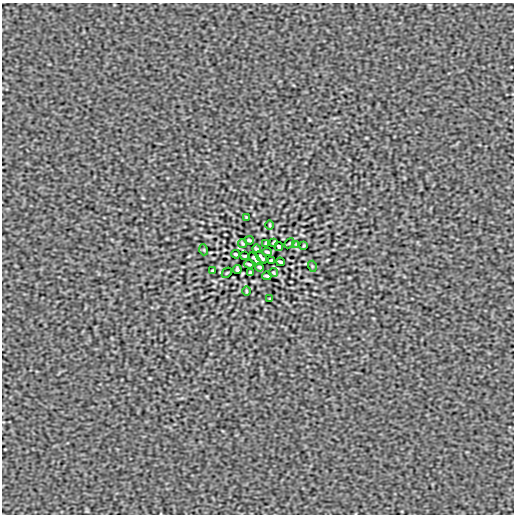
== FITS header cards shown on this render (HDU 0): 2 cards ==
NAXIS1  =                  512
NAXIS2  =                  512

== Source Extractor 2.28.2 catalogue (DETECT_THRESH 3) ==
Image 512 x 512 px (HDU 0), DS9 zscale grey, 1 PNG px = 1 image px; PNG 516 x 516 px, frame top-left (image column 1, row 512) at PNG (2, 3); each listed source drawn as its Kron ellipse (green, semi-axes under 4 px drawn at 4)
Background -1.50e-08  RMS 1.9e-06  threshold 5.64e-06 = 3 sigma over >= 5 px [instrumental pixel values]
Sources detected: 30; all 30 listed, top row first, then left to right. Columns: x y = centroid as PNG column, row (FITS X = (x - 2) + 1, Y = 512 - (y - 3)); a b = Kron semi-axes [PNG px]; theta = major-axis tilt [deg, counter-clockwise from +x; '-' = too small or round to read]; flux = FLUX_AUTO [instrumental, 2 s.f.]
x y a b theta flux
246 217 3 2 - 9.2e-05
270 225 5 3 - 1.2e-04
249 240 5 2 - 1.9e-04
274 242 4 2 - 1.2e-04
242 243 4 2 - 1.4e-04
266 243 3 3 - 1.5e-04
289 243 6 2 45 9.3e-05
296 244 2 2 - 7.4e-05
304 245 3 2 - 1.1e-04
279 247 4 3 - 2.0e-04
256 249 4 3 - 1.9e-04
204 250 5 3 - 1.0e-04
267 252 5 2 - 1.7e-04
236 254 4 2 - 1.9e-04
245 256 3 2 - 1.2e-04
261 257 7 3 -47 1.6e-04
255 259 7 3 -47 1.6e-04
271 260 3 2 - 1.2e-04
280 262 4 2 - 1.9e-04
249 264 5 2 - 1.7e-04
312 266 5 3 - 1.0e-04
260 267 4 3 - 1.9e-04
237 269 4 3 - 2.0e-04
212 271 3 2 - 1.1e-04
227 273 6 2 45 9.2e-05
250 273 3 3 - 1.5e-04
274 273 4 2 - 1.4e-04
267 276 5 2 - 1.9e-04
246 291 5 3 - 1.2e-04
270 299 3 2 - 9.2e-05